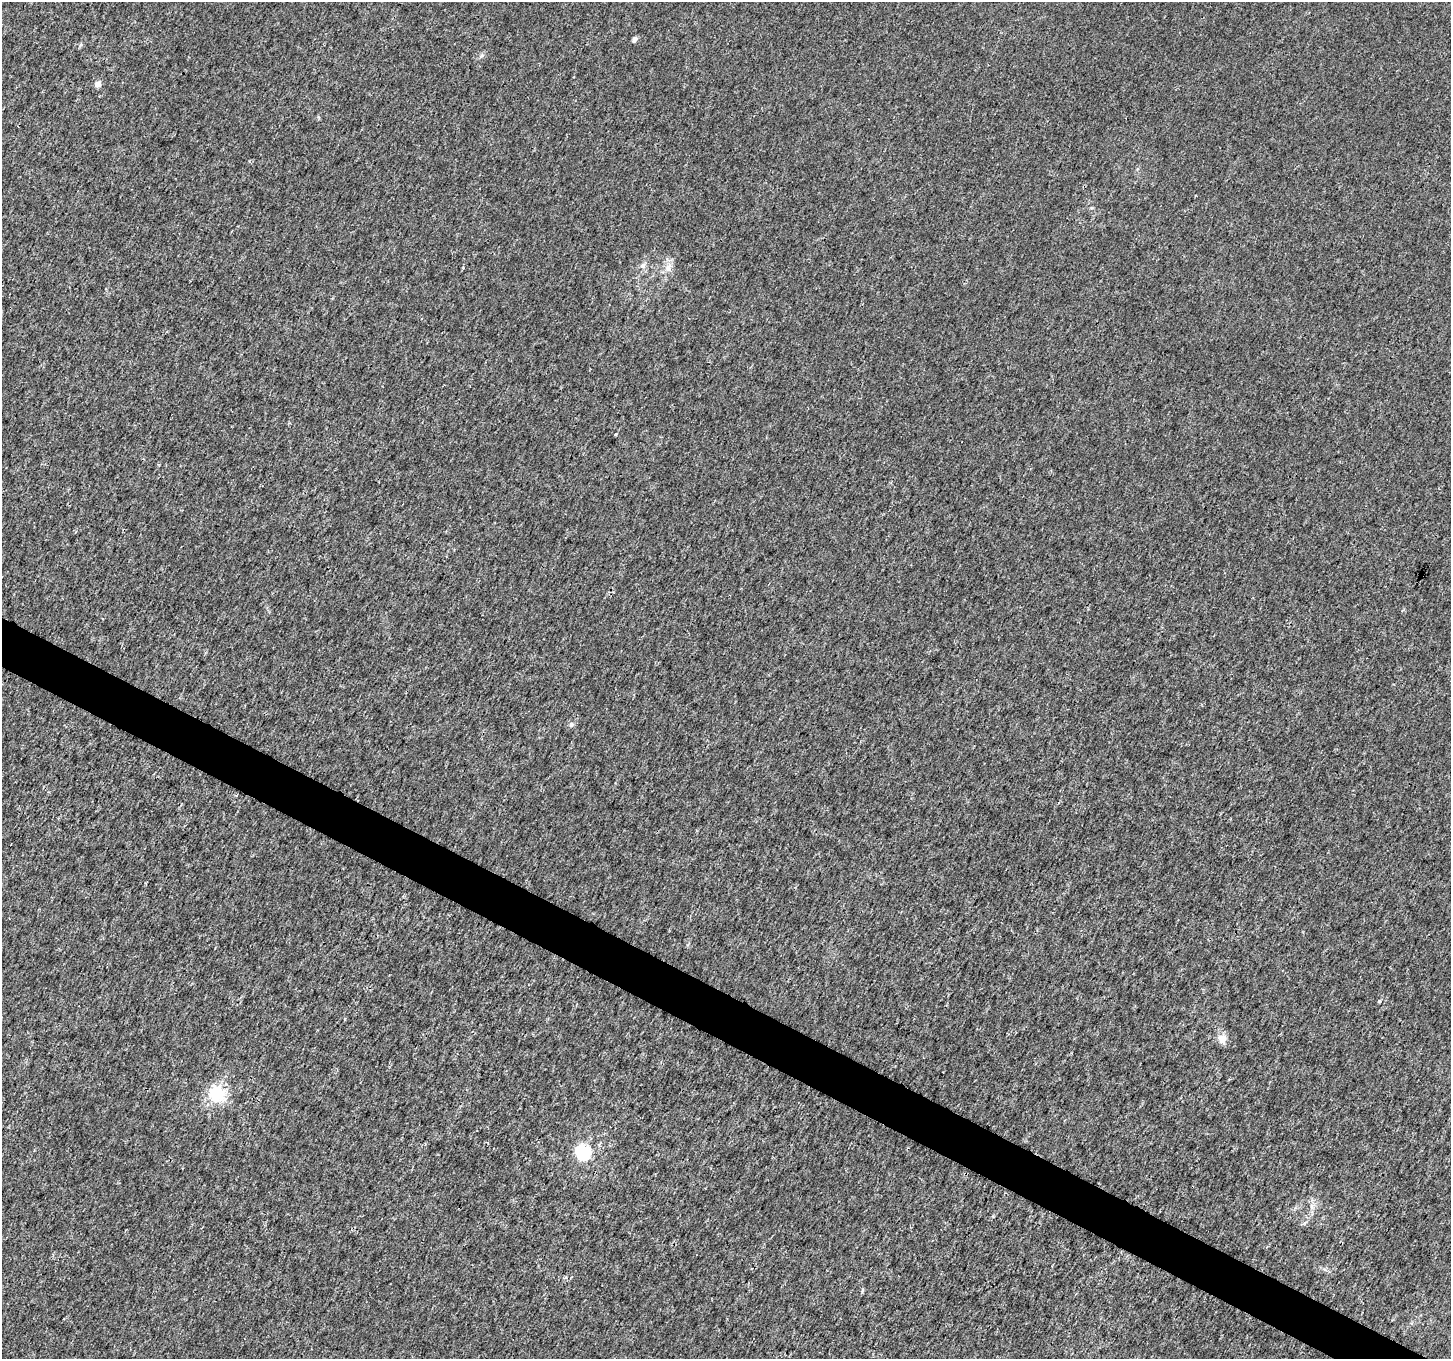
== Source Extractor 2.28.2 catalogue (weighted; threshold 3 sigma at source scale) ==
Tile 6 of 4 x 4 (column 2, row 2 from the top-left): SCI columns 1458-2906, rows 2980-4336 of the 5803 x 5892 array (HDU 1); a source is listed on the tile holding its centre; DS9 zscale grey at full resolution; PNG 1453 x 1361 px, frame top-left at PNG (2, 2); no overlay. Shown black and unused: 3% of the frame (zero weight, under 3 of 4 exposures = <1% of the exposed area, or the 3 px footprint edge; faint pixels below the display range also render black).
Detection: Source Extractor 2.28.2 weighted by HDU 2 'WHT'; one run over the whole footprint, this tile lists its part. Background 0.00181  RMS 0.0022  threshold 0.00977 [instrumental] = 3 sigma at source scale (4.5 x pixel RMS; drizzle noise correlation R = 1.50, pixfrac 1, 0.0396/0.0396 arcsec/px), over >= 5 px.
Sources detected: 11; all 11 listed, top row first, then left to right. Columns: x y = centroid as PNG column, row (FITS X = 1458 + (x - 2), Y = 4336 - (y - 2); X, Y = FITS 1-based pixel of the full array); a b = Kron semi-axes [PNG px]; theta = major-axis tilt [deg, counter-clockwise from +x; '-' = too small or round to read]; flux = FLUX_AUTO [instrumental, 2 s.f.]
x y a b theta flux
634 39 4 4 - 1.3
98 84 5 5 - 1.5
643 266 7 6 - 0.85
668 268 12 8 69 1.6
616 434 3 3 - 0.21
571 724 7 6 - 0.6
1379 1001 4 4 - 0.26
1222 1039 13 11 -54 1.8
216 1093 7 6 - 29
583 1152 6 6 - 50
862 1290 9 3 69 0.25
Unlisted compact peaks at least as high as the median listed source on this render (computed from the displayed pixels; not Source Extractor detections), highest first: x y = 482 55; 993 1216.